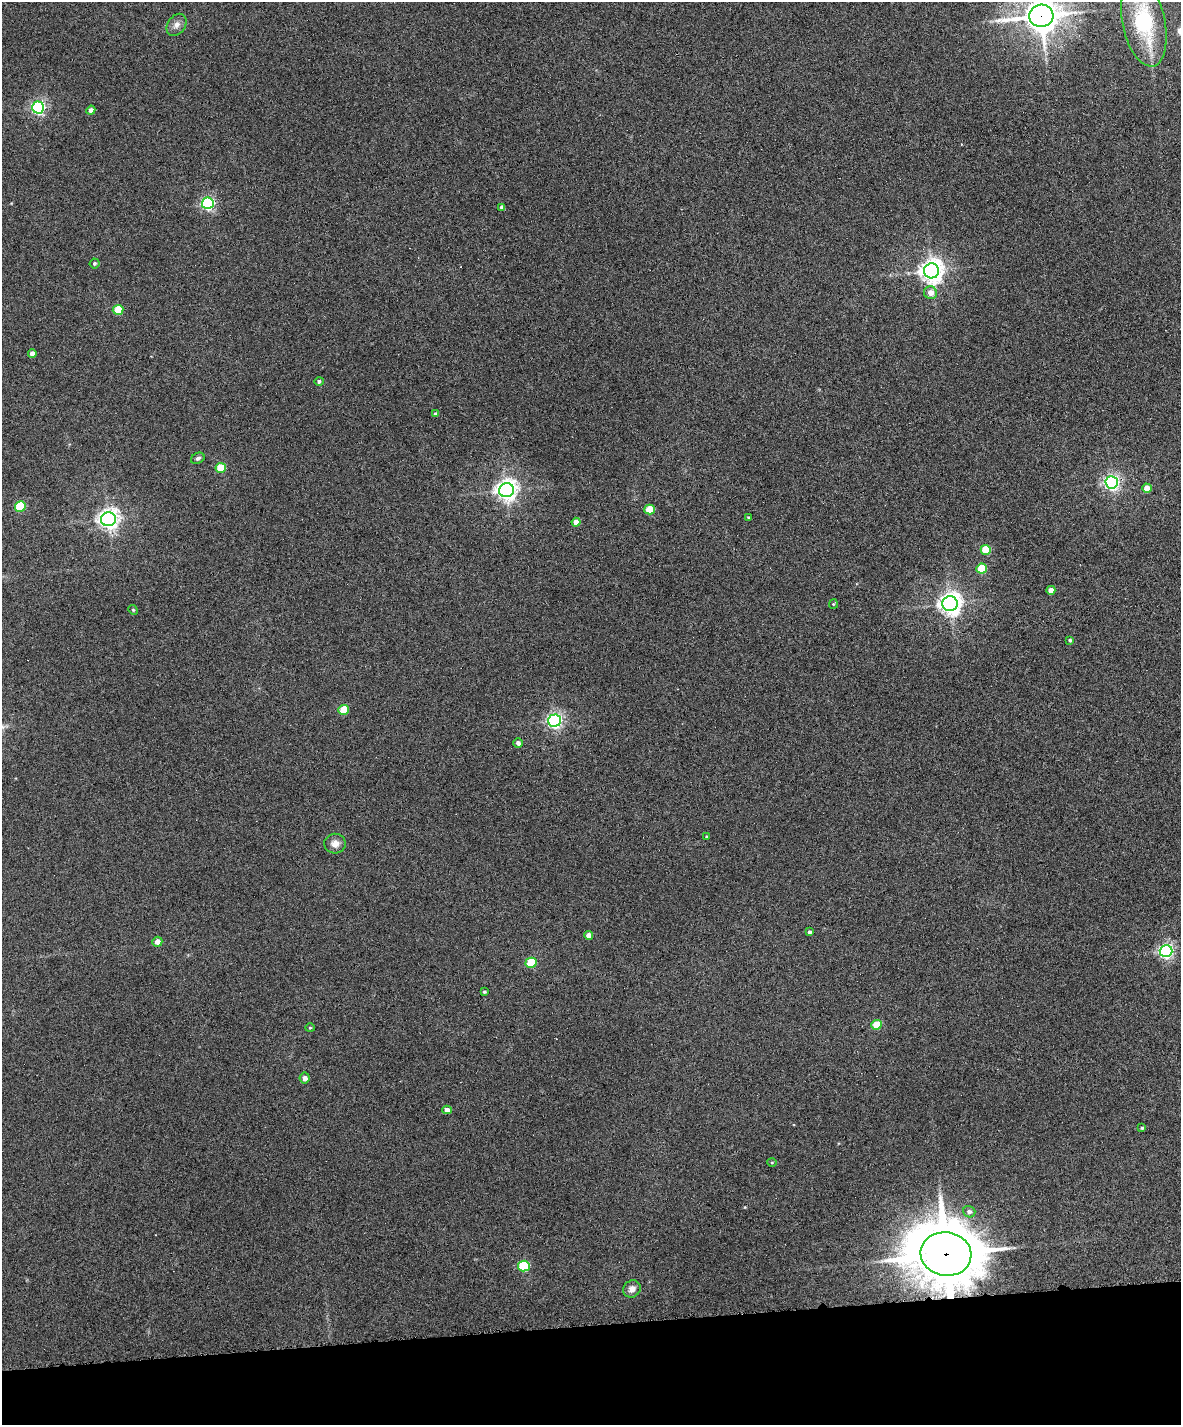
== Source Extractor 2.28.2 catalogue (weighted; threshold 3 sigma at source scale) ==
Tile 10 of 4 x 3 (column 2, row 3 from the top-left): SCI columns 1180-2358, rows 137-1559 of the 4717 x 4648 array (HDU 1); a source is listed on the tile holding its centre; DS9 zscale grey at full resolution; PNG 1183 x 1427 px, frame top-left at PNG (2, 2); each listed source drawn as its Kron ellipse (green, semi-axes under 4 px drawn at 4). Shown black and unused: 7% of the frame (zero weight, under 6 of 12 exposures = <1% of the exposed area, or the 3 px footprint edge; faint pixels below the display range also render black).
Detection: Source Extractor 2.28.2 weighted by HDU 2 'WHT'; one run over the whole footprint, this tile lists its part. Background 0.0853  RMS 0.0036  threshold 0.0149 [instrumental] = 3 sigma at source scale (4.09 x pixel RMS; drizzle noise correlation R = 1.36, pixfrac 0.8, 0.05/0.05 arcsec/px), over >= 5 px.
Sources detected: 54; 2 cosmic-ray / hot-pixel residue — neither listed nor drawn; the other 52 listed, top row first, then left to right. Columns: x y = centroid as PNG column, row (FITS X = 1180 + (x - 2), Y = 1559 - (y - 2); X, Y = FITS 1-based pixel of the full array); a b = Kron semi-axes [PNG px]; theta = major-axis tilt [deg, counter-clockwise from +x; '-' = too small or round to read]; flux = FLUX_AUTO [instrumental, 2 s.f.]
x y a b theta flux
1041 16 12 11 - 700
1144 23 44 21 -78 29
176 25 12 8 55 2
38 107 6 6 - 72
91 110 4 4 - 1.4
208 203 6 5 - 66
502 207 4 4 - 0.99
94 263 5 5 - 0.55
932 271 7 7 - 300
930 293 6 6 - 2.7
118 310 5 5 - 10
32 353 4 4 - 1.7
319 381 5 4 - 0.76
436 414 4 4 - 0.76
198 458 7 5 27 0.9
221 468 5 5 - 10
1112 482 6 6 - 100
1147 488 5 4 - 4.1
506 490 7 7 - 230
20 506 5 5 - 18
650 509 5 5 - 9.3
749 517 3 3 - 0.43
108 519 7 7 - 190
576 522 4 4 - 2.9
986 550 5 5 - 11
982 568 5 5 - 13
1051 590 4 4 - 2.5
833 604 4 4 - 0.36
950 604 7 7 - 250
133 610 5 4 - 0.39
1070 640 4 3 - 0.52
343 710 5 5 - 10
554 720 6 6 - 94
518 743 5 4 - 1.2
707 836 4 3 - 0.34
335 844 11 10 - 2.5
809 932 4 3 - 0.65
589 935 4 4 - 1.8
157 942 5 5 - 2.7
1166 951 6 6 - 82
531 963 5 5 - 14
484 992 4 3 - 0.47
877 1025 5 5 - 10
310 1028 4 4 - 0.36
305 1078 5 5 - 1.5
447 1110 5 4 - 2.2
1142 1128 4 4 - 0.45
772 1163 5 3 - 0.34
969 1212 6 5 - 1.2
946 1254 25 21 -9 1900
524 1266 6 5 - 25
632 1289 9 8 - 2
Overlapping masked pixels (flux is a lower limit): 2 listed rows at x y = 1041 16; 946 1254
Isophote crosses this tile's border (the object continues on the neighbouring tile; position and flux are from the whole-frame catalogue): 1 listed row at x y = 1041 16